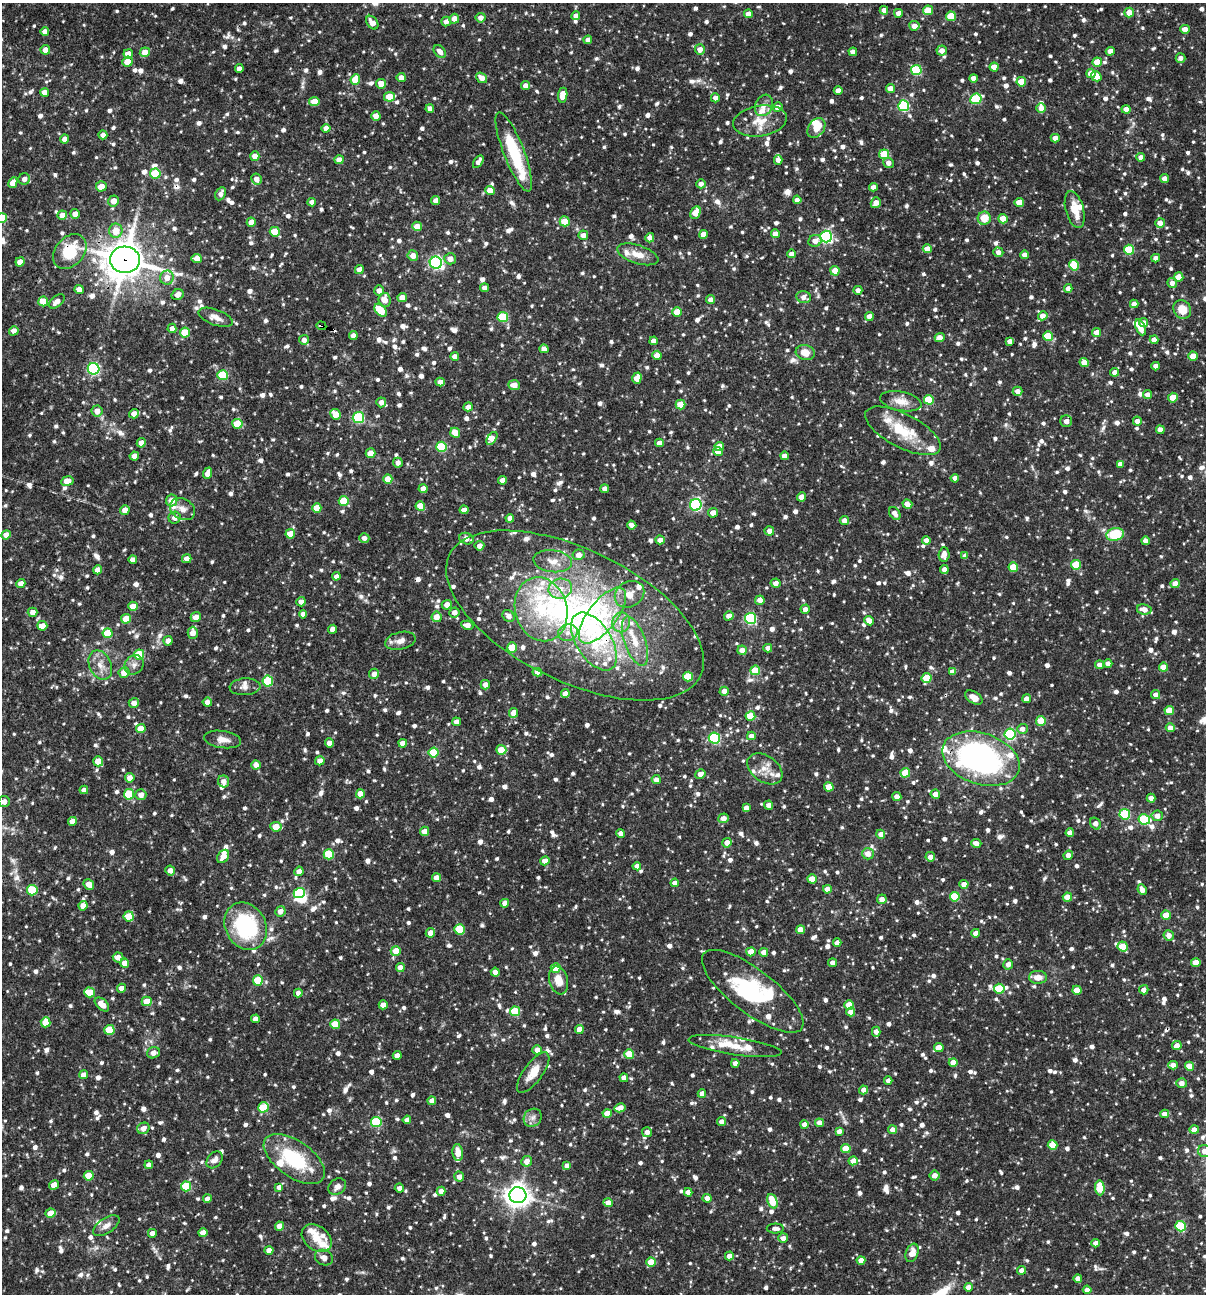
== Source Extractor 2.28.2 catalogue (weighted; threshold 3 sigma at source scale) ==
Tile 11 of 4 x 4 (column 3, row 3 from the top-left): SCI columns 2656-3859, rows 1293-2584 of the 5187 x 5168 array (HDU 1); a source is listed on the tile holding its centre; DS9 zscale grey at full resolution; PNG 1208 x 1296 px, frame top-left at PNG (2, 3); each listed source drawn as its Kron ellipse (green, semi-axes under 4 px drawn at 4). Shown black and unused: <1% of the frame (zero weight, under 3 of 4 exposures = <1% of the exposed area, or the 3 px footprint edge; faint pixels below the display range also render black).
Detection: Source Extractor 2.28.2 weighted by HDU 2 'WHT'; one run over the whole footprint, this tile lists its part. Background 0.0862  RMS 0.0039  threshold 0.0174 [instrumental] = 3 sigma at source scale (4.5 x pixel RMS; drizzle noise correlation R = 1.50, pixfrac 1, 0.05/0.05 arcsec/px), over >= 5 px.
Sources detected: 1495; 4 inside a brighter object's white glare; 2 cosmic-ray / hot-pixel residue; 1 long thin detection or spike segment (spike, bleed or trail) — neither listed nor drawn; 40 inside a brighter listed object's ellipse — not listed separately; of the other 1448, all 500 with FLUX_AUTO >= 1.97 (the completeness limit of this list) listed and drawn (948 fainter detections not listed), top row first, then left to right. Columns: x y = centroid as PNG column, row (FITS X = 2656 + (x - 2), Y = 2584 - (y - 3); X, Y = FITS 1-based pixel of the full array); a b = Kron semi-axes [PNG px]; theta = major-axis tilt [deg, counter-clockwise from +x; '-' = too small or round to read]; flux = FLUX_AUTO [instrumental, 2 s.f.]
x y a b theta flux
884 10 4 4 - 2.5
928 10 5 4 - 7.7
1129 12 5 5 - 4.1
898 13 4 4 - 2.7
748 14 4 4 - 3.2
576 16 4 4 - 2.4
951 16 5 4 - 8.9
481 18 5 5 - 2.5
454 19 5 5 - 2.9
446 21 5 4 - 2.4
372 23 7 5 -53 3.7
914 26 5 5 - 2.9
1185 29 4 4 - 3
45 32 4 4 - 2.5
588 40 4 4 - 2.1
45 50 5 4 - 3.5
700 50 5 5 - 3
942 51 5 5 - 2.7
1110 51 4 4 - 2.3
145 52 5 5 - 4
440 52 7 5 -49 2.3
853 52 4 4 - 2.9
128 54 5 4 - 5.1
1180 58 5 4 - 2
127 62 5 5 - 3.9
1097 62 4 4 - 7.4
994 67 4 4 - 4.2
239 68 4 4 - 2.3
916 70 5 5 - 26
1091 73 4 4 - 4.8
1096 76 5 4 - 5.9
401 78 4 4 - 2.9
482 78 6 4 -37 3.1
973 78 4 4 - 2.6
355 79 5 4 - 7.9
1021 82 5 4 - 8.2
381 84 5 5 - 3.7
525 86 4 4 - 2.6
890 89 4 4 - 4.2
838 90 4 4 - 2.7
44 92 4 4 - 3.6
563 95 7 4 82 6.7
389 97 5 5 - 9.7
715 98 4 4 - 2.1
976 99 6 5 - 22
314 102 5 4 - 6.8
764 105 11 8 63 2.5
904 106 5 5 - 36
777 107 5 4 - 2.8
1041 108 5 5 - 3
430 109 4 4 - 2.2
1126 109 4 4 - 3.5
376 116 5 4 - 3.1
760 121 27 15 9 8.7
326 128 4 4 - 2.8
816 128 11 8 52 5.6
103 135 4 4 - 2.4
1055 138 4 4 - 3
65 139 4 4 - 2.5
514 152 42 10 -69 23
884 154 5 4 - 9.8
255 156 5 4 - 3.2
1141 157 4 4 - 2.8
339 160 4 4 - 3.4
778 160 4 4 - 2.6
478 162 7 4 57 2.1
888 163 5 5 - 2.6
155 173 5 5 - 16
24 179 6 5 - 2
256 179 5 5 - 2.8
1165 179 4 4 - 4.2
13 183 6 4 62 3.4
701 184 5 4 - 2.2
101 186 5 5 - 3.8
873 187 4 4 - 2.2
490 190 4 4 - 6
221 194 7 5 63 2.1
797 200 4 4 - 2
113 201 5 5 - 3.9
436 201 4 4 - 2.6
312 202 4 4 - 2.1
1019 202 4 4 - 6.1
876 203 5 5 - 3.2
1075 210 19 9 -75 6.3
696 213 6 4 65 7.7
75 214 5 5 - 2.8
62 215 5 4 - 4.2
2 218 5 5 - 6.5
984 218 6 6 - 6.1
1003 219 5 4 - 6.5
565 221 5 5 - 9.6
251 222 4 4 - 4.2
1160 223 5 5 - 2.9
417 226 5 4 - 3.7
116 231 7 6 - 5.8
275 232 5 5 - 13
703 234 4 4 - 3.6
775 234 4 4 - 3.2
583 235 5 5 - 2.5
826 237 6 6 - 71
650 238 4 4 - 2.6
815 241 7 5 24 2.7
927 249 4 4 - 3.6
1129 250 5 5 - 13
70 251 19 14 48 17
998 252 5 4 - 2
638 254 21 9 -18 5.3
792 254 4 4 - 3
1024 255 4 4 - 2.3
413 256 5 5 - 2.9
1156 258 4 4 - 2.2
197 259 5 4 - 3.4
450 259 6 5 - 2.9
125 260 15 13 -4 870
20 262 5 4 - 4.5
436 263 6 6 - 75
1074 265 5 5 - 13
359 269 4 4 - 2.7
835 271 5 4 - 7.1
1179 277 5 4 - 6.2
167 278 7 7 - 2.9
1172 283 5 5 - 2.2
484 288 4 4 - 2.1
1068 288 4 4 - 2.3
79 289 4 4 - 2.7
858 290 4 4 - 2.3
379 291 5 5 - 2.6
178 295 6 5 - 2.6
804 297 7 6 - 2.3
402 298 5 4 - 5.2
384 300 7 6 - 4.1
711 300 4 4 - 2.7
43 301 5 5 - 7.5
57 301 9 5 38 2.7
1134 304 4 4 - 2.6
1182 309 10 8 -56 5.6
381 310 7 5 -46 11
677 312 5 5 - 6.3
869 316 4 4 - 3
1043 316 5 4 - 3.5
215 317 18 7 -20 3.1
503 317 5 5 - 23
1144 323 4 4 - 3.2
321 326 5 3 - 20
1140 327 8 4 -68 4.4
172 328 4 4 - 2.6
14 331 5 4 - 2.9
185 332 5 5 - 9.4
1096 332 4 4 - 4
353 335 4 4 - 2.5
1048 336 5 5 - 11
940 338 5 4 - 3.4
304 340 5 5 - 2.3
1154 340 4 4 - 3.1
654 341 4 4 - 2.8
1010 341 4 4 - 2.6
544 349 4 4 - 2.7
805 353 9 7 -15 4.7
657 355 4 4 - 4.4
455 356 4 4 - 2.1
1193 356 4 4 - 6.2
1084 363 4 4 - 5.3
1156 366 4 4 - 2.4
94 369 6 5 - 59
1115 372 4 4 - 2.7
223 375 5 5 - 18
637 378 5 4 - 5.3
440 382 4 4 - 3.2
514 385 6 5 - 4.1
1018 391 5 4 - 2.6
1147 395 4 4 - 2.6
1173 398 5 4 - 6.9
929 400 5 5 - 16
901 401 21 9 -11 4.8
381 402 5 5 - 2.7
681 405 5 5 - 9.2
468 407 5 4 - 2.8
97 411 5 5 - 3.3
134 414 5 4 - 3.2
335 414 6 5 - 5.5
358 417 6 5 - 38
1066 421 6 6 - 2.5
1137 421 4 4 - 2.3
237 424 5 5 - 13
1160 430 4 4 - 2.7
903 431 42 17 -27 15
455 433 5 4 - 6.1
492 438 7 4 54 3.8
141 443 4 4 - 2.8
659 443 4 4 - 2.7
719 446 5 4 - 3.6
442 447 5 5 - 22
718 452 5 4 - 4.4
371 453 5 4 - 5.4
134 456 4 4 - 3.2
784 456 4 4 - 2.6
398 463 5 4 - 2.2
1120 464 4 4 - 2.3
208 473 6 4 71 3.3
955 478 4 4 - 2.8
388 479 4 4 - 4.8
502 480 4 4 - 2.4
67 481 6 4 9 4.1
423 489 4 4 - 3.3
605 489 4 4 - 2.6
802 497 4 4 - 4.1
172 500 6 5 - 3.6
344 501 5 5 - 15
907 504 5 4 - 2.9
696 505 6 5 - 52
420 506 5 4 - 7
317 508 5 4 - 5.7
182 509 13 10 -31 3.5
125 510 5 4 - 3.2
464 510 4 4 - 2.8
713 513 5 4 - 3.3
895 513 7 5 -55 2.5
175 518 6 6 - 2.4
510 518 4 4 - 2.8
844 520 4 4 - 2.6
632 525 5 4 - 2.3
769 531 5 4 - 2.6
290 534 5 4 - 7
1115 534 9 6 11 14
6 535 5 4 - 2.9
364 538 5 5 - 2
466 539 7 5 -23 3.1
660 540 5 4 - 2.8
926 540 4 4 - 2.2
1145 541 4 4 - 2.2
479 546 5 4 - 2.2
944 554 7 5 87 2.7
579 555 6 5 - 2.9
965 556 4 4 - 2.1
187 559 5 4 - 2.6
133 560 4 4 - 2.5
553 561 19 11 -7 5
1076 565 5 5 - 11
1013 567 4 4 - 10
944 569 4 4 - 2.6
98 570 4 4 - 3.5
336 576 4 4 - 2
776 583 5 4 - 2.4
21 584 5 4 - 2.9
1175 584 4 4 - 4.4
560 589 12 10 13 5
629 594 15 12 32 5.5
760 600 5 4 - 2.9
301 602 5 4 - 2.1
447 605 5 4 - 3.1
133 606 4 4 - 5.2
541 609 32 26 -73 29
805 609 4 4 - 2.4
1144 609 7 5 -9 3.3
33 612 5 4 - 2.6
454 612 5 5 - 2.5
303 614 4 4 - 2.3
575 615 139 66 -26 180
509 616 6 5 - 2.7
602 616 34 14 52 18
729 616 5 4 - 2.8
196 617 5 5 - 3.1
437 617 5 5 - 4
750 618 5 5 - 48
126 619 5 5 - 6.6
869 621 5 4 - 3.3
621 622 10 9 - 4.1
467 625 6 4 -9 2.8
42 626 5 5 - 3.5
333 629 4 4 - 2.9
108 633 5 5 - 11
193 633 6 5 - 3.8
568 633 10 8 17 2.8
168 641 4 4 - 2.8
400 641 15 8 13 3
635 641 26 10 -70 8.4
594 642 32 17 -57 19
512 647 5 5 - 11
768 648 4 4 - 2.6
742 650 5 4 - 3.4
139 654 5 5 - 15
1108 664 4 4 - 2.6
100 665 15 11 -65 4.3
134 665 10 9 - 2.3
1099 665 4 4 - 2.7
1163 667 4 4 - 6.3
755 670 5 5 - 12
124 672 5 5 - 4.1
537 672 4 4 - 2.8
952 672 4 4 - 3
374 674 5 5 - 2.7
688 676 5 5 - 15
927 678 5 5 - 13
268 681 5 5 - 26
485 685 4 4 - 2.6
245 687 15 8 4 2.5
724 691 4 4 - 2.8
565 693 4 4 - 2.9
1156 695 4 4 - 2.6
974 698 10 5 -33 4
1026 699 4 4 - 2.5
207 702 4 4 - 2
134 703 5 5 - 2.7
1169 710 4 4 - 7.6
514 713 5 4 - 4.4
750 716 5 4 - 8.3
1041 721 5 4 - 8.7
456 722 4 4 - 2.4
1170 728 4 4 - 2.9
141 729 5 4 - 5.5
1022 729 5 5 - 2.1
1010 734 5 5 - 39
751 736 4 4 - 2.5
714 738 5 5 - 40
223 739 19 8 -9 3.4
329 743 4 4 - 2.7
403 743 4 4 - 2.9
501 750 5 5 - 8.5
434 752 5 5 - 15
981 759 40 25 -19 95
98 761 5 5 - 5.9
320 761 5 4 - 3
256 765 5 4 - 2.6
765 769 19 13 -36 5.2
905 773 5 4 - 9.2
700 774 5 4 - 2.7
130 778 5 5 - 2.6
656 780 4 4 - 2.8
223 781 6 5 - 2.3
829 787 5 4 - 7.6
84 790 4 4 - 2.3
129 794 5 5 - 21
360 794 4 4 - 4.4
935 794 5 4 - 2.8
141 795 5 5 - 2.7
897 796 4 4 - 3
1151 798 4 4 - 2.7
4 801 5 5 - 2.2
769 805 4 4 - 2.3
746 808 4 4 - 2.3
1125 814 5 5 - 26
1157 816 5 5 - 3
723 818 5 5 - 2.9
1144 819 6 5 - 27
72 821 4 4 - 2.7
1095 824 6 5 - 2.9
276 827 6 5 - 6.9
424 831 4 4 - 5.1
621 833 4 4 - 2.6
1070 833 4 4 - 2.4
881 834 4 4 - 2.7
727 843 5 4 - 3.1
976 843 5 4 - 2.7
329 854 5 5 - 18
868 854 6 6 - 3.2
1068 855 5 4 - 2.9
223 856 7 5 54 3.6
930 857 5 4 - 3
545 861 4 4 - 3.1
637 866 4 4 - 2.2
170 870 5 4 - 2.2
299 871 5 4 - 3
437 878 4 4 - 3.2
812 879 4 4 - 6.7
675 883 4 4 - 2.6
89 884 6 4 -49 3.9
964 884 4 4 - 3.6
827 889 4 4 - 3
32 890 5 5 - 18
1142 890 5 4 - 2.5
299 893 6 5 - 32
955 897 5 5 - 15
1067 897 4 4 - 5.8
882 899 5 4 - 2.6
505 903 4 4 - 2.3
83 906 5 4 - 2.9
280 911 5 5 - 2.7
1166 915 4 4 - 6.9
129 916 5 5 - 8.3
246 926 24 20 -61 40
459 929 5 5 - 14
800 930 4 4 - 4.8
430 933 5 4 - 3
976 933 4 4 - 2.8
1169 935 5 5 - 2.7
837 943 4 4 - 2.6
1123 946 5 5 - 11
396 951 5 5 - 6.1
751 952 4 4 - 7
764 952 4 4 - 3.3
118 957 5 5 - 2.8
125 963 4 4 - 4
833 963 4 4 - 2.3
1196 963 4 4 - 5.6
1008 964 5 5 - 2.5
400 967 4 4 - 2.7
556 968 5 5 - 8.5
495 972 4 4 - 3.9
1038 977 9 6 -1 3.4
258 980 5 5 - 16
559 980 14 9 -74 5
121 988 4 4 - 2.8
999 989 5 5 - 17
1077 990 4 4 - 6.6
1144 990 5 4 - 2.6
753 991 62 22 -38 31
89 992 5 5 - 8.4
298 993 4 4 - 2
147 1001 5 4 - 6.8
102 1004 8 5 -44 4.1
383 1005 4 4 - 3.8
849 1005 5 4 - 8.3
515 1011 5 5 - 16
851 1012 4 4 - 3
255 1019 4 4 - 2.7
46 1022 5 5 - 7.8
335 1024 5 4 - 9.1
579 1029 4 4 - 4.3
109 1030 5 5 - 14
876 1032 5 4 - 2.5
1177 1045 5 4 - 2.6
735 1046 47 9 -8 9.9
939 1047 5 4 - 5.5
537 1050 4 4 - 2.7
153 1053 6 5 - 2.3
629 1054 5 4 - 11
397 1055 4 4 - 2.6
953 1062 4 4 - 3.7
735 1063 4 4 - 2.3
1173 1065 4 4 - 3.1
1189 1066 4 4 - 6.9
533 1073 24 9 54 5.5
84 1075 4 4 - 2.8
624 1078 4 4 - 2.9
888 1081 4 4 - 2.1
1182 1083 5 5 - 2.7
864 1090 4 4 - 2.6
702 1094 4 4 - 2.9
432 1101 4 4 - 2.8
263 1107 5 5 - 15
620 1108 5 4 - 4.7
607 1114 4 4 - 5.8
1164 1114 4 4 - 2.5
533 1118 9 8 - 2.1
407 1120 4 4 - 2.7
721 1121 4 4 - 2.3
376 1122 5 5 - 25
819 1123 4 4 - 3.1
804 1124 4 4 - 2.4
143 1128 6 5 - 2.7
893 1130 4 4 - 3.2
1194 1130 4 4 - 2.7
839 1131 4 4 - 2
647 1132 5 5 - 2.5
1053 1145 5 4 - 11
846 1149 5 4 - 7.8
1204 1151 6 6 - 3
458 1153 8 5 -83 4.6
294 1159 35 18 -35 25
215 1160 9 7 49 2.4
527 1161 5 5 - 3
853 1161 4 4 - 3.5
149 1165 4 4 - 2.5
567 1165 4 4 - 2.8
935 1175 5 5 - 2.7
89 1176 5 5 - 9.9
459 1177 5 4 - 2.5
54 1185 5 4 - 4.1
186 1186 5 5 - 18
279 1187 4 4 - 2.3
337 1187 9 7 37 2.5
399 1188 4 4 - 2
1100 1188 7 5 -85 13
441 1191 4 4 - 2.6
688 1192 4 4 - 2.5
518 1195 8 8 - 330
707 1198 4 4 - 2.8
207 1199 4 4 - 2.3
772 1201 7 4 -66 11
608 1203 4 4 - 3.4
50 1213 5 4 - 6.6
106 1226 15 7 33 2.4
280 1226 4 4 - 4.7
1181 1226 5 5 - 25
775 1229 8 5 -2 2
152 1233 4 4 - 2.9
203 1233 4 4 - 3.4
317 1238 16 12 -37 5.3
783 1238 5 5 - 2.8
1096 1243 4 4 - 2.3
269 1250 4 4 - 2.8
912 1253 9 6 69 4
729 1256 4 4 - 3
324 1258 9 7 -24 2.2
861 1260 4 4 - 3.9
651 1262 4 4 - 7.2
1021 1270 4 4 - 2.5
1078 1278 4 4 - 2.5
969 1287 4 4 - 2.8
1087 1290 4 4 - 2.6
Overlapping masked pixels (flux is a lower limit): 9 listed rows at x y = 127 62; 70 251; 125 260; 1182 309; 321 326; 1066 421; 575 615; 981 759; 98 761
Isophote crosses this tile's border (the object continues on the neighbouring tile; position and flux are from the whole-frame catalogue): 2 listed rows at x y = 2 218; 1204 1151